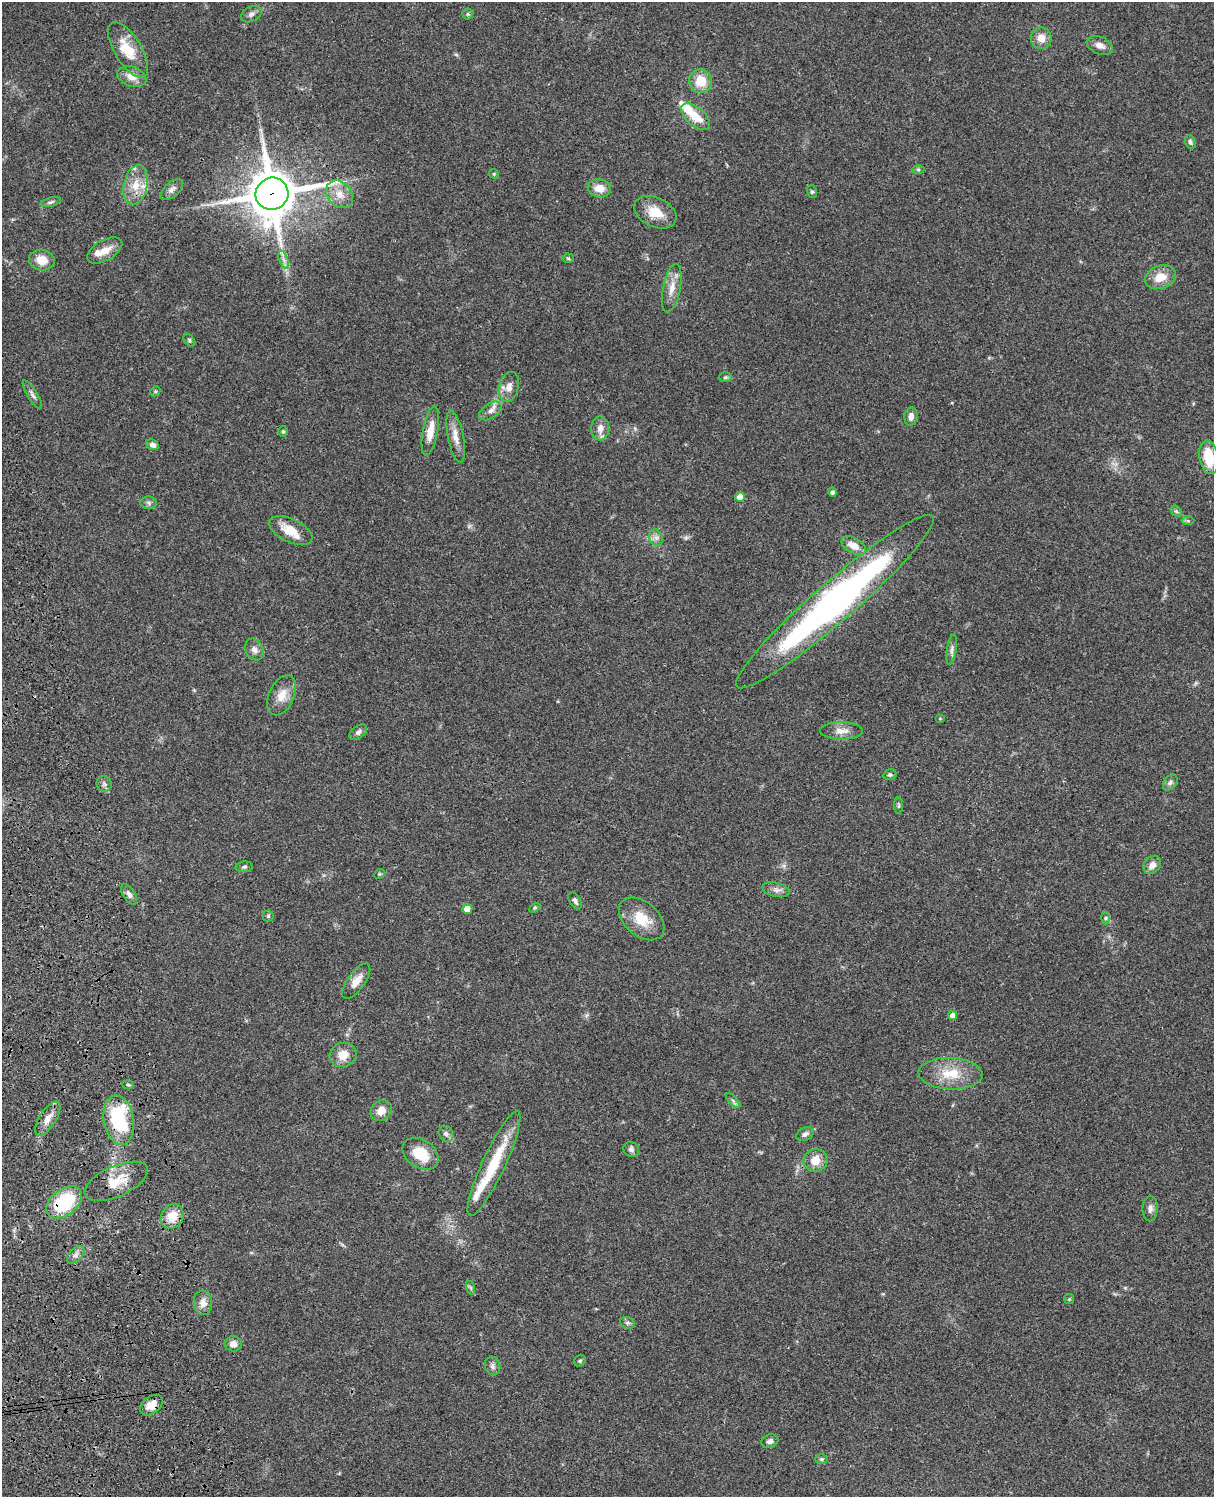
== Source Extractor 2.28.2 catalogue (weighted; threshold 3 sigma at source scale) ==
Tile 7 of 4 x 3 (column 3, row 2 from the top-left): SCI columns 2545-3756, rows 1773-3267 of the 5087 x 4927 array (HDU 1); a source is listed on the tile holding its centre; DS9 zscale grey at full resolution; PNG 1216 x 1499 px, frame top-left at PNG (2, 2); each listed source drawn as its Kron ellipse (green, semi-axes under 4 px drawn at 4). Shown black and unused: <1% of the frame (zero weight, under 3 of 4 exposures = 6% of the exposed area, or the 3 px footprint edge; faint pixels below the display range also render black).
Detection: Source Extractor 2.28.2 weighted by HDU 2 'WHT'; one run over the whole footprint, this tile lists its part. Background 0.0787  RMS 0.0058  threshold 0.0262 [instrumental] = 3 sigma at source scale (4.5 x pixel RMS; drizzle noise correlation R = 1.50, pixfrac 1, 0.05/0.05 arcsec/px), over >= 5 px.
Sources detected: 103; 5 inside a brighter listed object's ellipse — not listed separately; the other 98 listed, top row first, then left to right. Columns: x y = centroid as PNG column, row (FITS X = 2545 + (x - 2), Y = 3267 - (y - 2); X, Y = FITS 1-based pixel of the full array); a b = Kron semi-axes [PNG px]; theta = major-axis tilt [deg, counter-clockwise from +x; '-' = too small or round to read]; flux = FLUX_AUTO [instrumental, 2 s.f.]
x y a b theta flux
251 14 11 7 27 2.2
468 14 5 5 - 0.82
1041 38 10 10 - 5.4
1100 45 14 8 -23 3.8
128 50 31 13 -58 15
132 77 15 9 -18 5.5
701 81 12 11 - 12
695 117 17 9 -41 11
1190 142 7 5 -70 1.3
918 170 6 4 -1 0.87
494 174 5 4 - 0.64
136 185 20 12 78 10
599 188 11 9 -10 6.3
172 190 13 7 41 2.9
812 192 6 5 - 0.96
272 194 16 16 - 2500
340 194 15 11 -47 6.9
51 202 10 4 15 1.4
655 212 22 14 -25 11
105 250 19 10 30 6.8
568 258 5 5 - 0.78
42 260 13 10 -12 7.9
284 260 9 4 -71 2.1
1160 277 16 11 20 9.1
672 288 25 8 79 7
189 340 7 4 -51 0.94
725 377 6 5 - 0.98
509 387 15 9 74 4.6
155 391 5 4 - 0.74
32 395 16 5 -58 2.1
490 411 12 7 33 3.1
911 416 9 6 83 2.8
600 428 12 9 87 4.4
430 431 25 7 80 8.3
283 432 5 5 - 0.82
456 437 26 8 -79 6
153 445 6 5 - 2.4
1209 457 17 9 -80 17
832 492 4 4 - 1.7
740 497 5 4 - 8
149 503 8 6 -3 1.6
1176 511 6 5 - 1
1188 521 6 4 -2 0.87
291 530 23 11 -26 11
656 538 8 6 -69 2.2
854 546 13 7 -29 6.8
835 601 130 20 41 230
952 649 15 5 81 2.1
254 650 11 9 -61 3
282 695 21 12 65 8
940 718 5 3 - 0.49
841 731 21 8 0 5.1
358 732 10 6 36 1.9
890 775 7 5 14 1
1170 782 9 6 51 1.6
104 784 8 7 - 1.6
899 806 8 4 90 0.92
1152 865 10 8 49 3.7
244 867 9 5 3 1.2
380 874 5 5 - 0.68
776 890 14 7 -13 2.8
129 894 11 6 -57 2.4
575 901 9 5 -60 1.7
535 908 6 4 32 0.73
467 909 5 4 - 6.4
268 916 5 5 - 0.88
1106 918 6 4 89 0.85
642 919 26 17 -41 14
356 981 21 8 54 6.5
953 1016 4 4 - 4.4
343 1055 14 12 21 7.9
950 1074 32 16 -3 16
128 1085 6 3 -2 0.72
733 1101 9 3 -47 1.2
381 1111 11 9 41 5.9
48 1119 19 8 57 5.2
119 1120 25 15 -80 47
446 1134 8 7 - 2.3
805 1134 9 6 28 2
631 1149 8 7 - 1.7
420 1154 19 14 -34 16
815 1160 12 11 - 8
494 1163 57 11 65 27
116 1181 34 15 24 15
64 1202 20 13 37 38
1150 1208 13 7 88 2.7
172 1216 13 11 58 10
76 1255 10 6 45 2.4
471 1288 7 4 -71 0.99
1069 1299 5 5 - 0.72
203 1303 12 9 -85 4.4
627 1323 7 5 -19 1.2
233 1344 8 7 - 3.5
580 1361 6 5 - 1.1
493 1366 9 7 -76 2
151 1405 13 8 37 6.4
770 1441 8 6 20 2.3
822 1459 6 5 - 0.91
Overlapping masked pixels (flux is a lower limit): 4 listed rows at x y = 272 194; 119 1120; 64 1202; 151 1405
Isophote crosses this tile's border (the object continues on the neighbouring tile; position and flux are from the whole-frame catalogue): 1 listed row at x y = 1209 457